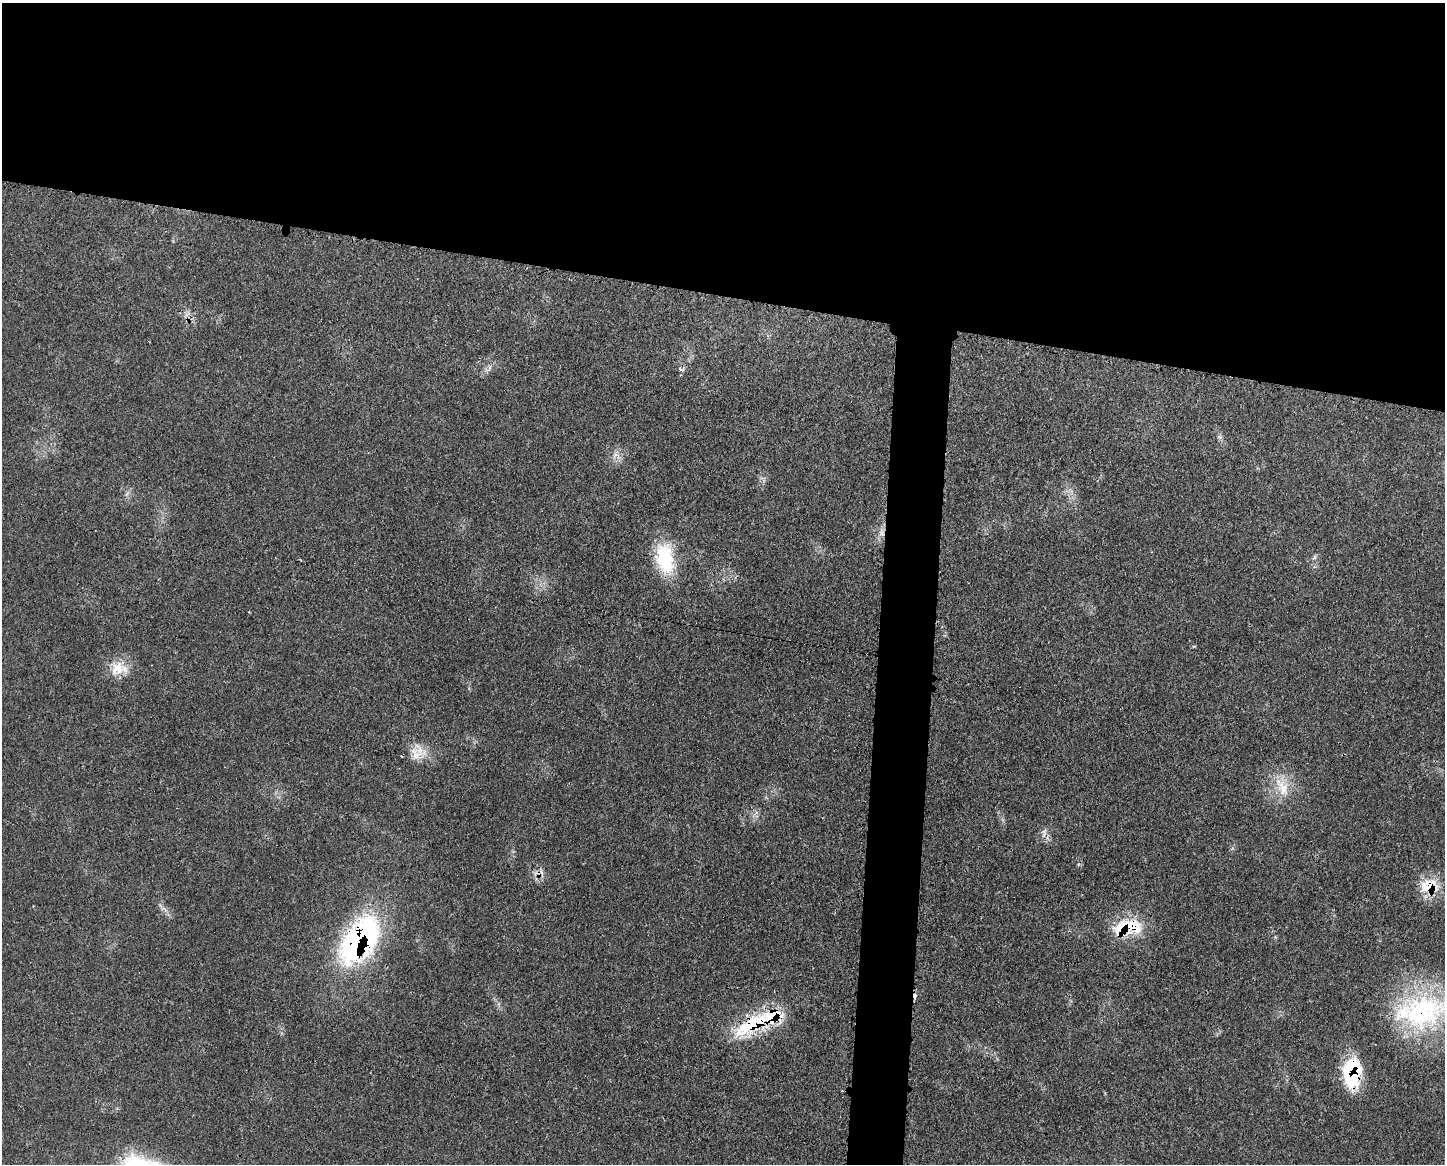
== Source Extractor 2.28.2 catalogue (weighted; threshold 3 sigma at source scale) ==
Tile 2 of 3 x 4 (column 2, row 1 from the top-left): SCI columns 1559-3001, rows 3487-4648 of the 4677 x 4650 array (HDU 1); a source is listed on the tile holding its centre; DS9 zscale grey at full resolution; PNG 1447 x 1166 px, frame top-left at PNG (2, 3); no overlay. Shown black and unused: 28% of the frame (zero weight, under 3 of 4 exposures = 2% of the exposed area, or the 3 px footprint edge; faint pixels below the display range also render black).
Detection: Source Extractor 2.28.2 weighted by HDU 2 'WHT'; one run over the whole footprint, this tile lists its part. Background 0.0548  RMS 0.0033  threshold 0.0148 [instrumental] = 3 sigma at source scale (4.5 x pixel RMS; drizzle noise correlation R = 1.50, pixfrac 1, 0.05/0.05 arcsec/px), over >= 5 px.
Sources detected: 20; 3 cosmic-ray / hot-pixel residue — not listed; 2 inside a brighter listed object's ellipse — not listed separately; the other 15 listed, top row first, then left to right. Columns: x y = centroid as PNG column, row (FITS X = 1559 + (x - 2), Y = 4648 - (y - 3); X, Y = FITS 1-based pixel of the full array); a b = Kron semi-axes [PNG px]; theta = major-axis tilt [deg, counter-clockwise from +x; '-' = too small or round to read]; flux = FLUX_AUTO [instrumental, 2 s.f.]
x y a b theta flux
1219 437 7 4 0 0.61
615 455 9 4 45 1.1
882 534 7 4 -18 0.83
1315 557 7 4 71 0.6
665 559 41 22 -80 18
117 668 22 19 63 6.9
416 755 13 12 - 4.1
1283 788 27 16 -67 8.4
1429 886 22 16 0 10
1133 926 29 19 -28 13
359 940 60 33 56 72
1422 1012 75 40 7 55
750 1025 55 19 33 23
1352 1072 31 18 84 25
842 1091 2 2 - 0.25
Overlapping masked pixels (flux is a lower limit): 8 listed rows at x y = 882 534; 1429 886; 1133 926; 359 940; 1422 1012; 750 1025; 1352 1072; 842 1091
Isophote crosses this tile's border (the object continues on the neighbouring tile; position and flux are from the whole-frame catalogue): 1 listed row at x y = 1422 1012
Unlisted compact peaks at least as high as the median listed source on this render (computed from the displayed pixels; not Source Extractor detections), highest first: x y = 1078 864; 490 367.